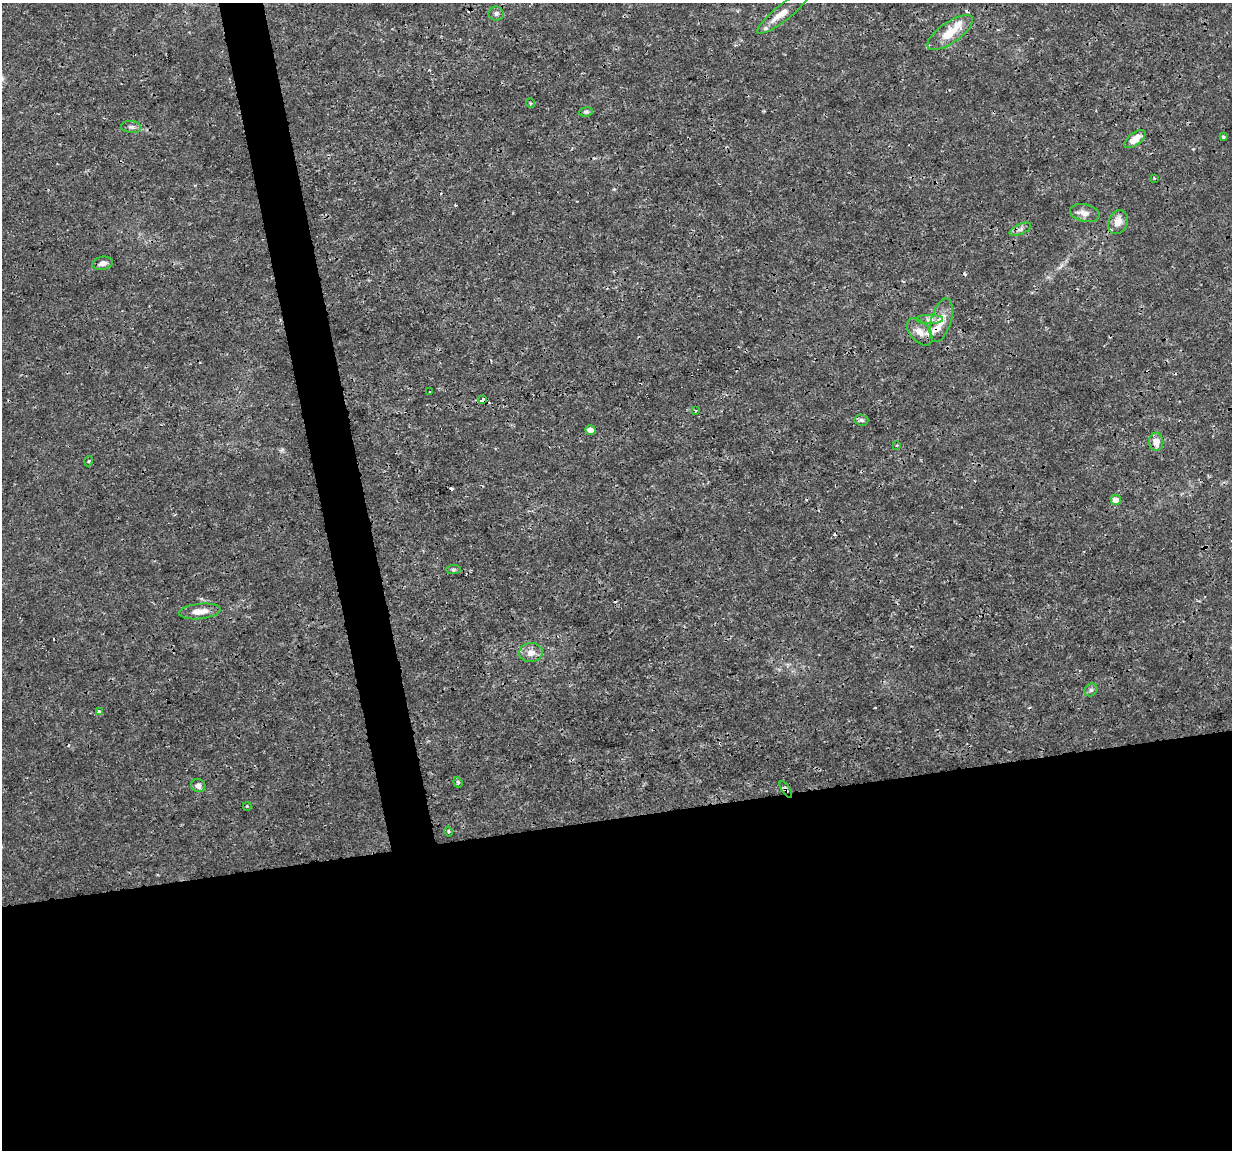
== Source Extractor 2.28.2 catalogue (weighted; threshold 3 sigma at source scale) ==
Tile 15 of 4 x 4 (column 3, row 4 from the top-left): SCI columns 2463-3692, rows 31-1178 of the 4923 x 4701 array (HDU 1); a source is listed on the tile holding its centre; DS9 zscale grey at full resolution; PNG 1234 x 1152 px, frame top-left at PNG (2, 3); each listed source drawn as its Kron ellipse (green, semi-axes under 4 px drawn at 4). Shown black and unused: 32% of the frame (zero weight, under 3 of 4 exposures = <1% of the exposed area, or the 3 px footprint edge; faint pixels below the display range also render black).
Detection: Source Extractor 2.28.2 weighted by HDU 2 'WHT'; one run over the whole footprint, this tile lists its part. Background 0.00169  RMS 7.7e-04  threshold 0.00348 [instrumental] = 3 sigma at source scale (4.5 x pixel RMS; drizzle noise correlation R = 1.50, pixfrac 1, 0.0396/0.0396 arcsec/px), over >= 5 px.
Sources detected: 45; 6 cosmic-ray / hot-pixel residue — neither listed nor drawn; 4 inside a brighter listed object's ellipse — not listed separately; the other 35 listed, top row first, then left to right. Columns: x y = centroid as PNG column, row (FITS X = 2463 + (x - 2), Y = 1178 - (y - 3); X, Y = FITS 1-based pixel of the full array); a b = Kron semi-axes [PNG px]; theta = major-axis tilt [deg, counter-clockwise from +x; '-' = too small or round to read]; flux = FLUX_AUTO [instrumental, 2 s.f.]
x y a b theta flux
783 13 32 8 39 1.1
496 14 7 7 - 0.24
950 33 27 10 35 1.7
530 103 5 3 - 0.077
586 112 7 4 8 0.13
131 127 10 6 -6 0.27
1223 137 4 3 - 0.12
1135 139 12 6 38 0.84
1154 178 3 2 - 0.067
1085 213 15 9 -14 0.52
1118 222 12 9 67 0.77
1020 229 11 5 24 0.29
102 263 10 6 11 0.39
930 319 13 4 1 0.31
941 320 22 10 73 1
920 332 16 9 -49 0.65
430 392 3 2 - 0.12
482 400 4 3 - 1.2
695 411 4 2 - 0.062
861 420 7 5 -3 0.18
590 430 5 4 - 0.78
1156 442 9 7 -84 0.73
897 445 4 3 - 0.08
89 461 5 3 - 0.08
1116 500 5 5 - 0.72
453 570 7 4 6 0.13
200 611 21 7 6 0.86
531 653 12 9 6 0.6
1091 690 7 5 44 0.18
99 711 3 3 - 0.21
458 782 6 4 -69 0.11
198 785 7 6 - 0.4
786 789 9 3 -57 0.17
247 806 4 4 - 0.089
449 832 5 4 - 0.095
Overlapping masked pixels (flux is a lower limit): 5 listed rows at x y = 950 33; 482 400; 590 430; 1156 442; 786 789